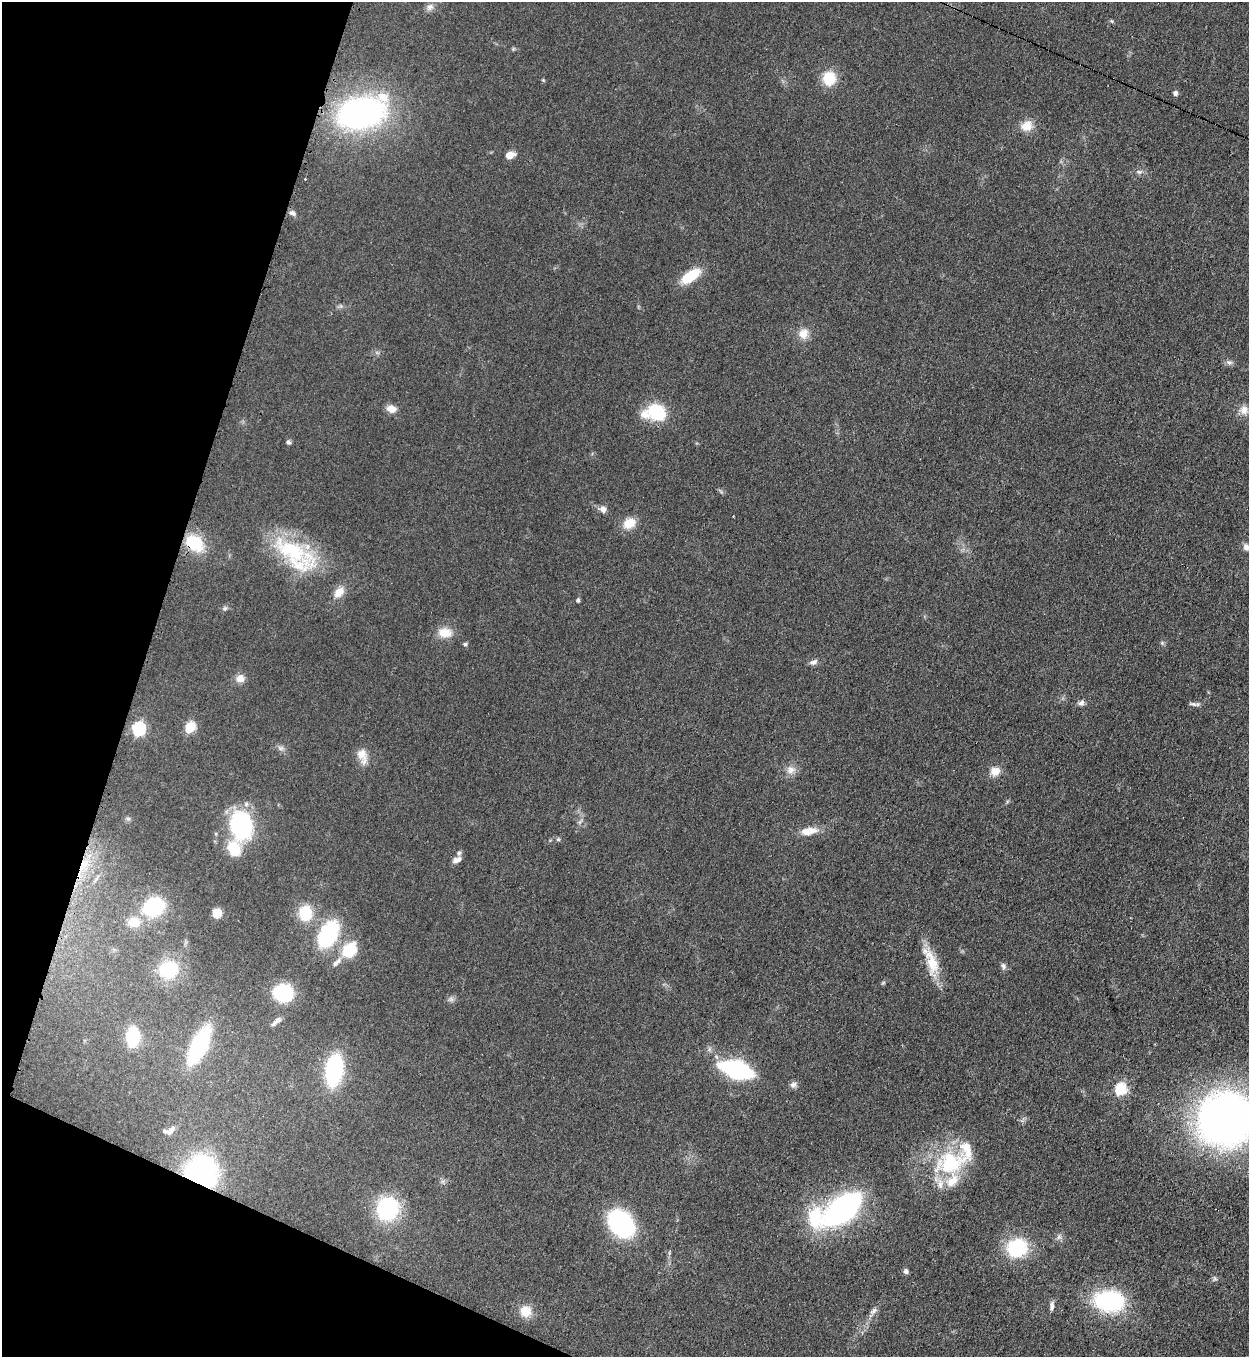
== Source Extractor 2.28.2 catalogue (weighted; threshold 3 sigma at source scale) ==
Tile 9 of 4 x 4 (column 1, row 3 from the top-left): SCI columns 361-1607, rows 1397-2751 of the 5579 x 5500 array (HDU 1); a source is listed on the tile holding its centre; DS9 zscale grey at full resolution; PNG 1251 x 1359 px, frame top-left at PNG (2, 2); no overlay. Shown black and unused: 16% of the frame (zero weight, under 3 of 4 exposures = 7% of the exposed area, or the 3 px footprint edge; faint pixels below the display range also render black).
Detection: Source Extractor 2.28.2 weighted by HDU 2 'WHT'; one run over the whole footprint, this tile lists its part. Background 0.05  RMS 0.0071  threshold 0.0321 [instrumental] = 3 sigma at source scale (4.5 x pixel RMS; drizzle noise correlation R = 1.50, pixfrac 1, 0.05/0.05 arcsec/px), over >= 5 px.
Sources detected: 88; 1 cosmic-ray / hot-pixel residue — not listed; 6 inside a brighter listed object's ellipse — not listed separately; the other 81 listed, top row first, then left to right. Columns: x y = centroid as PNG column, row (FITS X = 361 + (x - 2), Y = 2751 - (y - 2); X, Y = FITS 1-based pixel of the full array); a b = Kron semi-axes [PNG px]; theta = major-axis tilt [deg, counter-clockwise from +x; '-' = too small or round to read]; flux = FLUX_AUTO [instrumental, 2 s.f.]
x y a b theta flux
430 7 11 9 36 3.6
829 78 13 12 - 22
1175 93 5 5 - 2.4
361 113 41 24 16 220
1027 126 14 12 29 9.5
509 155 6 5 - 14
1139 172 8 6 -1 2.2
292 213 8 6 -27 2.4
690 276 21 10 34 24
803 334 14 12 63 7.8
1229 363 9 5 4 2.1
391 409 11 8 -15 6.1
1244 410 12 10 74 5.8
657 412 20 16 -28 34
288 442 6 5 - 1.6
603 509 10 8 -36 3.4
629 523 16 12 26 11
194 543 21 15 -38 29
1246 547 11 8 -52 3.4
292 551 58 27 -27 63
339 592 15 11 49 8
578 600 5 4 - 1.3
225 608 8 6 15 1.6
445 633 18 13 -3 10
1162 643 6 5 - 1.1
465 644 6 5 - 1.3
813 662 11 7 19 2.8
240 678 11 10 - 5.5
1081 703 9 7 17 2.4
1193 704 13 5 -7 2
190 727 6 5 - 43
138 729 7 6 - 110
281 748 9 6 -15 2.4
362 754 16 14 -65 8.4
791 770 12 12 - 5.7
995 771 12 11 - 7.6
128 819 6 5 - 1.4
580 822 10 4 56 1.8
241 825 20 15 -81 110
809 831 20 8 10 10
558 839 6 5 - 1.1
234 849 16 13 -70 21
459 853 7 6 - 1.9
457 860 12 6 26 3.5
84 865 20 9 53 13
96 879 8 4 53 1.6
154 907 14 11 29 77
217 913 8 8 - 9
305 913 11 9 87 32
134 922 15 13 -3 11
328 934 28 17 60 61
349 950 17 13 52 25
931 961 40 13 -64 21
336 962 17 6 44 3.9
1003 966 9 7 -75 2.2
169 970 23 21 11 27
883 983 6 4 43 0.95
283 993 16 14 -5 48
451 999 8 6 -1 2.2
277 1021 16 6 40 3.6
132 1037 13 8 87 52
199 1045 28 10 64 100
736 1069 21 10 -17 140
334 1070 25 13 80 89
793 1085 9 7 30 2.8
1120 1089 6 6 - 66
1227 1120 39 38 - 530
170 1131 14 7 48 3.6
951 1163 46 30 18 59
200 1173 18 18 - 200
387 1209 18 17 - 73
842 1209 31 15 39 220
815 1218 33 21 88 35
621 1223 21 16 -50 120
1017 1248 21 18 26 45
905 1271 5 5 - 2.8
1215 1278 8 5 -87 1.5
1109 1301 32 21 -4 71
1052 1306 13 5 82 2.6
526 1311 13 12 - 11
874 1311 10 7 42 2.8
Overlapping masked pixels (flux is a lower limit): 3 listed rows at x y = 194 543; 84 865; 200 1173
Isophote crosses this tile's border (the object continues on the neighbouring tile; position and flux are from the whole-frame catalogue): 2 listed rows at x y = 1246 547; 1227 1120